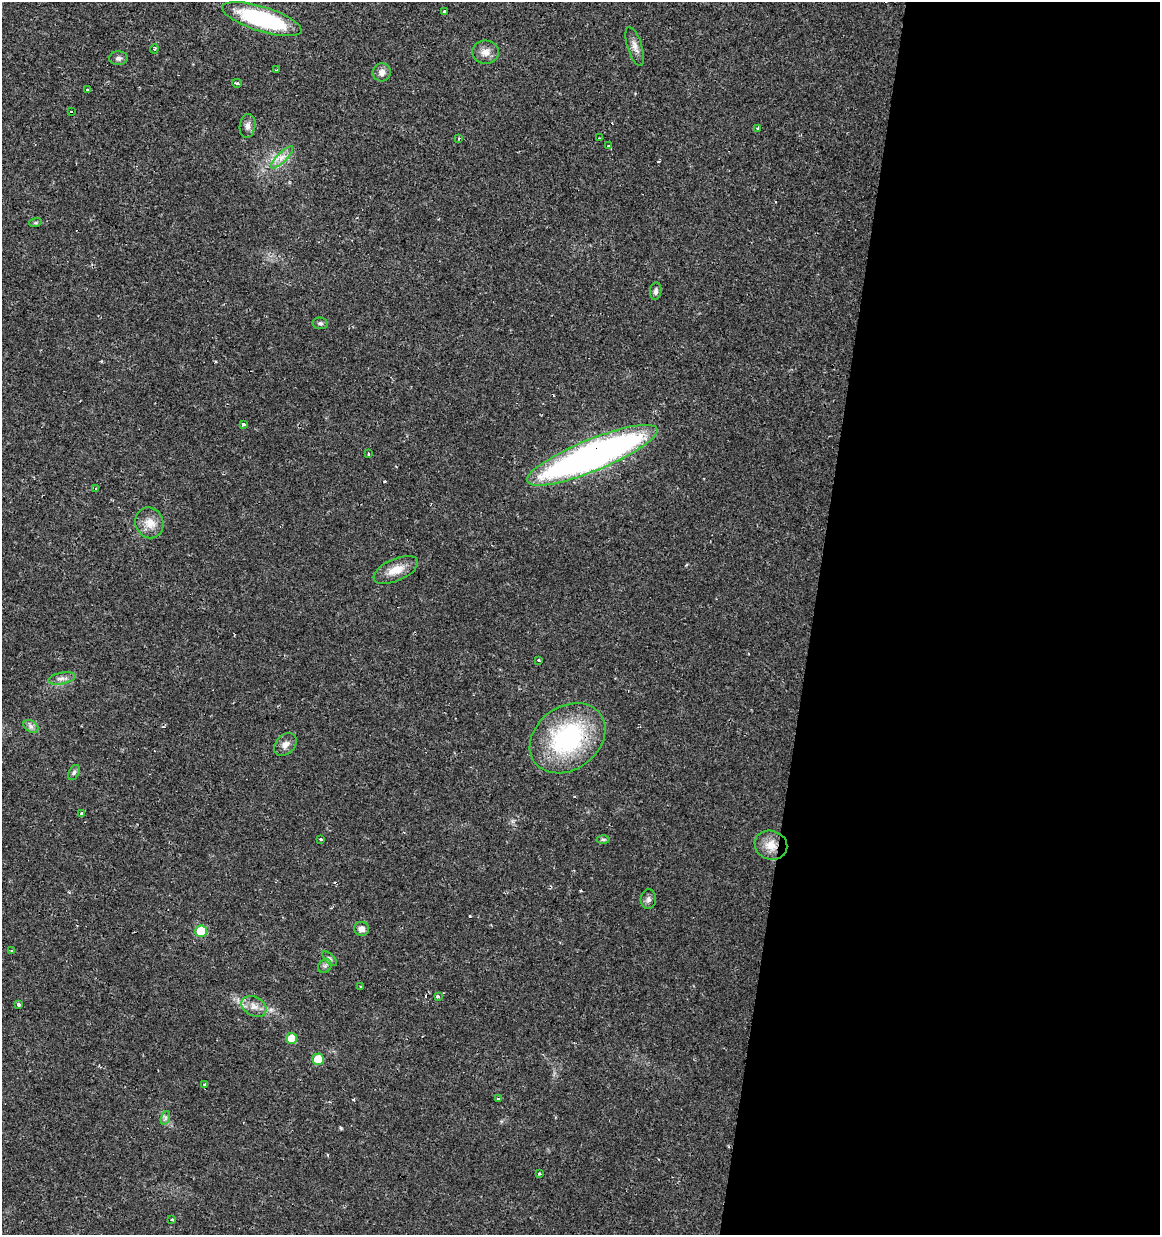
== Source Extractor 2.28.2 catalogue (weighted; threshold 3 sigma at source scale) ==
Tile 12 of 4 x 4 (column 4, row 3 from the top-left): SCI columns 3763-4920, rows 1234-2466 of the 5145 x 4941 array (HDU 1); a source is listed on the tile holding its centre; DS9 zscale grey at full resolution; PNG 1162 x 1237 px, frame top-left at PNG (2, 2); each listed source drawn as its Kron ellipse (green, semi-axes under 4 px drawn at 4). Shown black and unused: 30% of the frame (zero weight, under 2 of 3 exposures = <1% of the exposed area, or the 3 px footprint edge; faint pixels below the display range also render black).
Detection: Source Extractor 2.28.2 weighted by HDU 2 'WHT'; one run over the whole footprint, this tile lists its part. Background 0.0131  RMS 0.003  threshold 0.0136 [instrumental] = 3 sigma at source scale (4.5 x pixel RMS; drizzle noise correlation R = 1.50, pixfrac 1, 0.0396/0.0396 arcsec/px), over >= 5 px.
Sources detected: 58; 5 cosmic-ray / hot-pixel residue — neither listed nor drawn; the other 53 listed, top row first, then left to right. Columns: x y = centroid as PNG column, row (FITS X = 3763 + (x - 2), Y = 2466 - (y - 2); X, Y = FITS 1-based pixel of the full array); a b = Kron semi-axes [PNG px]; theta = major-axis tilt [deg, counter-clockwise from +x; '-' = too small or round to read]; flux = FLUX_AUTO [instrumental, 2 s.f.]
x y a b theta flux
445 12 3 3 - 3.2
262 19 41 12 -17 35
635 46 20 7 -72 2
154 49 4 4 - 0.38
485 52 13 11 -4 2.5
118 58 9 7 2 1.1
276 70 3 2 - 0.53
382 72 9 9 - 1.7
237 83 5 3 - 2.8
87 90 3 3 - 1.8
71 112 3 3 - 1.4
248 126 12 8 80 1.3
758 128 4 3 - 5
459 138 4 3 - 0.27
600 138 3 2 - 0.24
608 146 3 3 - 1.5
282 157 15 4 45 1.8
35 223 6 4 18 0.42
656 291 9 5 83 0.91
320 323 7 6 - 0.71
244 425 3 3 - 1.7
369 454 3 3 - 0.79
592 455 70 16 22 150
96 489 4 3 - 0.43
149 523 16 14 -69 3.7
396 570 24 11 24 4.6
539 660 3 3 - 1.3
62 678 14 5 11 1.5
31 726 8 5 -31 0.94
568 738 41 31 36 38
285 744 13 9 46 2
74 772 8 5 63 0.64
81 814 3 3 - 0.91
603 839 6 4 0 0.5
321 840 3 3 - 2.1
771 845 16 14 -20 4.3
648 899 10 7 86 1
361 929 7 7 - 1.6
201 931 6 6 - 8.7
12 951 3 3 - 0.71
330 959 9 4 -45 0.76
325 966 7 6 - 0.83
361 986 3 3 - 0.76
438 997 3 3 - 3.7
18 1005 3 3 - 1.2
254 1006 13 9 -29 2.4
292 1038 5 5 - 5.4
318 1059 5 5 - 7.3
205 1085 3 3 - 0.77
498 1099 3 3 - 0.43
165 1118 7 4 72 0.66
540 1174 3 3 - 1
172 1220 3 3 - 1.9
Overlapping masked pixels (flux is a lower limit): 2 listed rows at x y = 592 455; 771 845